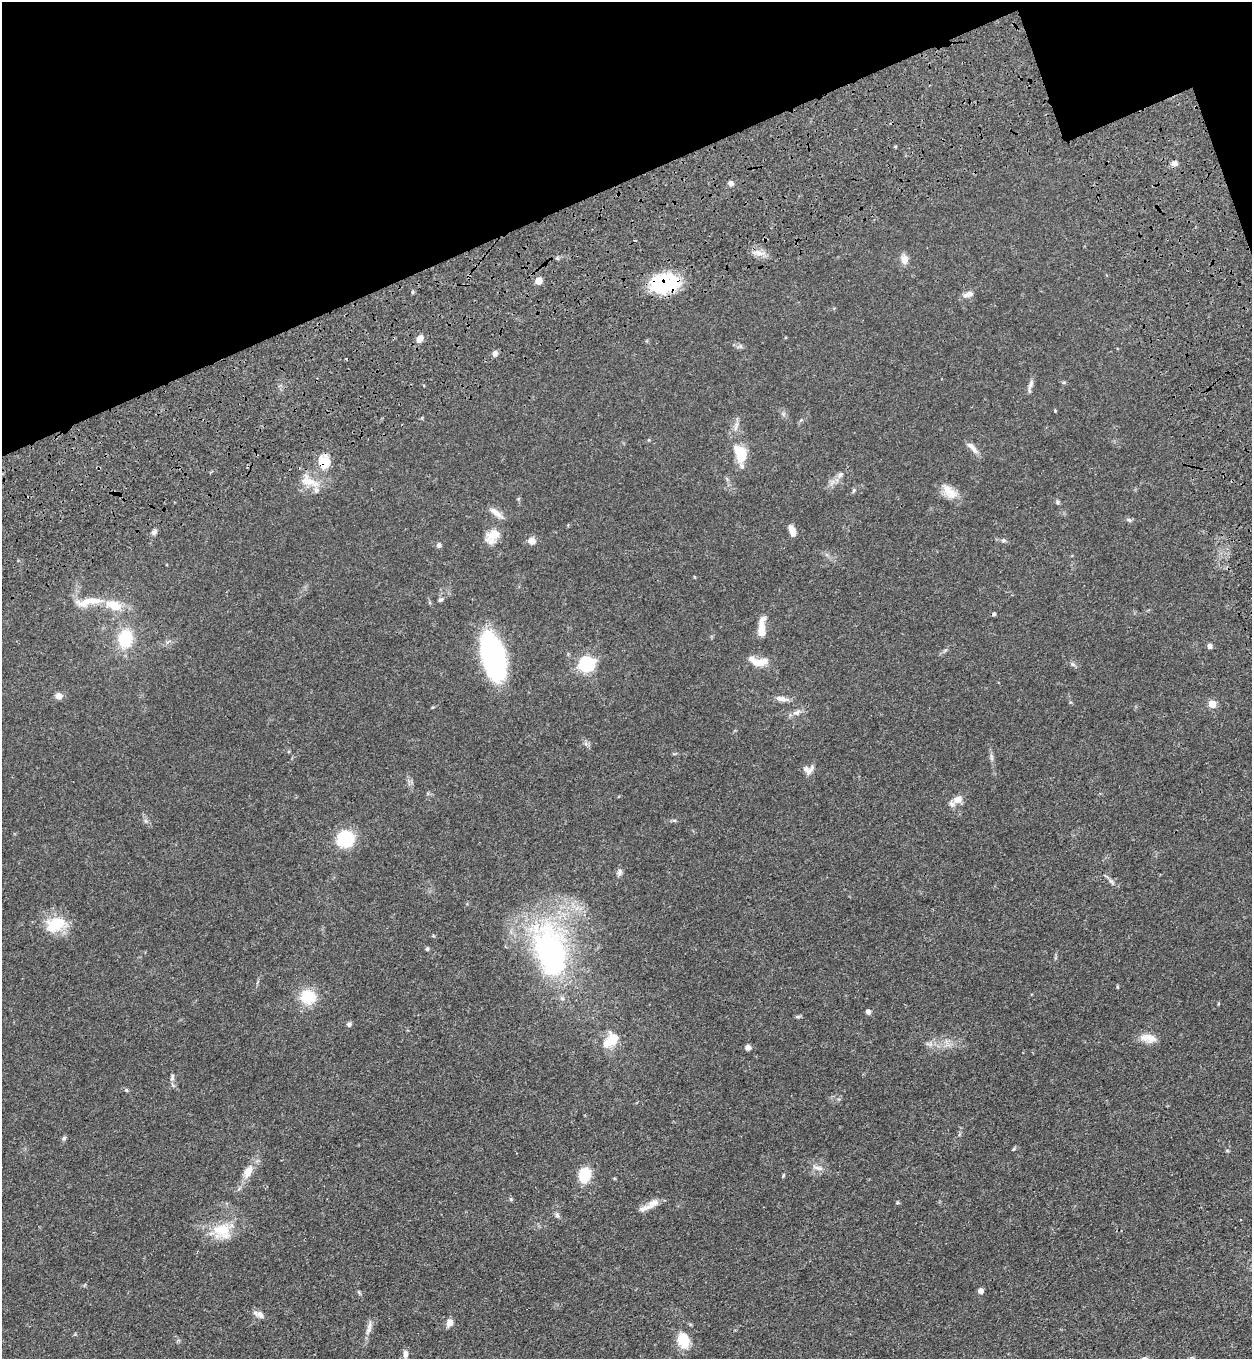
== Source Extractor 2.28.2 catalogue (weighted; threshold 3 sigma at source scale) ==
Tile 3 of 4 x 4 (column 3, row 1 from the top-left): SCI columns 2959-4208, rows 4257-5613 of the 5704 x 5798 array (HDU 1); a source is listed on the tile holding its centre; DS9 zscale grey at full resolution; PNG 1254 x 1361 px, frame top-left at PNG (2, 2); no overlay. Shown black and unused: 16% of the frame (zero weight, under 3 of 4 exposures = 11% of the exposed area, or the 3 px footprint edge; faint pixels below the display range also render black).
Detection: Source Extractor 2.28.2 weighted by HDU 2 'WHT'; one run over the whole footprint, this tile lists its part. Background 0.0514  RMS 0.0041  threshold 0.0187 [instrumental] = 3 sigma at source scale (4.5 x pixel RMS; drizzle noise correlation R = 1.50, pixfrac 1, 0.05/0.05 arcsec/px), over >= 5 px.
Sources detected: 81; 1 cosmic-ray / hot-pixel residue — not listed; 4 inside a brighter listed object's ellipse — not listed separately; the other 76 listed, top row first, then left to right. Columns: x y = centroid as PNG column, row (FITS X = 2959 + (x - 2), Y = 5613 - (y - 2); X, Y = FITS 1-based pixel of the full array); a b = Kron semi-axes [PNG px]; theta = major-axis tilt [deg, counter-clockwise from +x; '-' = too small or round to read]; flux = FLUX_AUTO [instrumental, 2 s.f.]
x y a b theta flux
1174 163 8 7 - 1.6
731 183 6 5 - 1.4
759 253 12 6 -14 2.6
904 259 10 8 -79 3.4
539 281 6 6 - 3.2
665 283 33 22 7 23
413 292 5 3 - 0.43
968 294 15 7 18 2.1
420 338 9 7 62 2.4
740 346 6 5 - 0.81
495 353 8 6 70 1.3
1030 385 16 6 71 1.7
1055 411 4 3 - 0.41
973 448 19 6 -49 2.6
740 454 19 11 -67 12
324 462 18 16 -71 7.4
840 474 10 7 48 1.7
310 482 29 13 -28 7.5
854 490 7 4 59 0.62
949 491 25 11 -46 5.3
1057 502 6 5 - 0.73
496 513 21 6 -37 2.9
1129 520 7 5 -44 0.78
792 531 13 6 -72 2.7
154 532 7 6 - 1.2
492 536 24 15 50 6.2
1003 540 7 5 -1 0.81
532 541 8 7 - 2.9
439 545 7 6 - 0.95
440 600 7 5 40 0.83
86 601 29 12 17 7.1
113 605 19 11 -20 8.3
762 630 21 8 -87 4.7
125 638 18 13 83 16
1209 646 6 5 - 1.3
493 656 37 16 -76 110
758 661 26 10 -8 5.9
586 664 7 6 - 93
1073 664 8 6 -21 0.91
58 696 8 7 - 2
781 699 16 7 -13 2.5
1212 704 5 5 - 7.9
797 712 11 6 26 1.9
991 756 9 4 85 0.93
808 770 14 10 6 2.7
957 800 13 9 19 3
346 839 10 10 - 34
619 872 9 6 72 1.2
55 924 27 19 22 12
427 949 5 4 - 0.65
550 951 60 32 -76 93
308 997 16 15 - 12
868 1012 6 5 - 1.2
798 1017 8 4 8 0.62
349 1025 6 6 - 0.9
614 1038 17 14 -72 6.3
1150 1038 18 12 -19 4.4
748 1047 6 6 - 1.5
172 1077 10 5 79 1.1
126 1090 6 4 -43 0.51
64 1138 6 5 - 0.76
1014 1149 6 3 69 0.46
817 1168 16 5 -14 2
248 1171 16 9 64 4.7
584 1175 13 9 80 14
783 1175 5 4 - 0.42
511 1199 6 4 -88 0.51
649 1205 30 7 28 4.2
557 1215 8 5 -79 0.96
222 1231 26 22 -7 12
980 1291 5 4 - 2.5
259 1314 16 7 -26 2.1
450 1323 9 7 55 2.4
369 1329 17 6 69 2.4
683 1341 19 12 -76 7.8
405 1354 11 6 90 1.7
Overlapping masked pixels (flux is a lower limit): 2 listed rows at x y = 665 283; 324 462